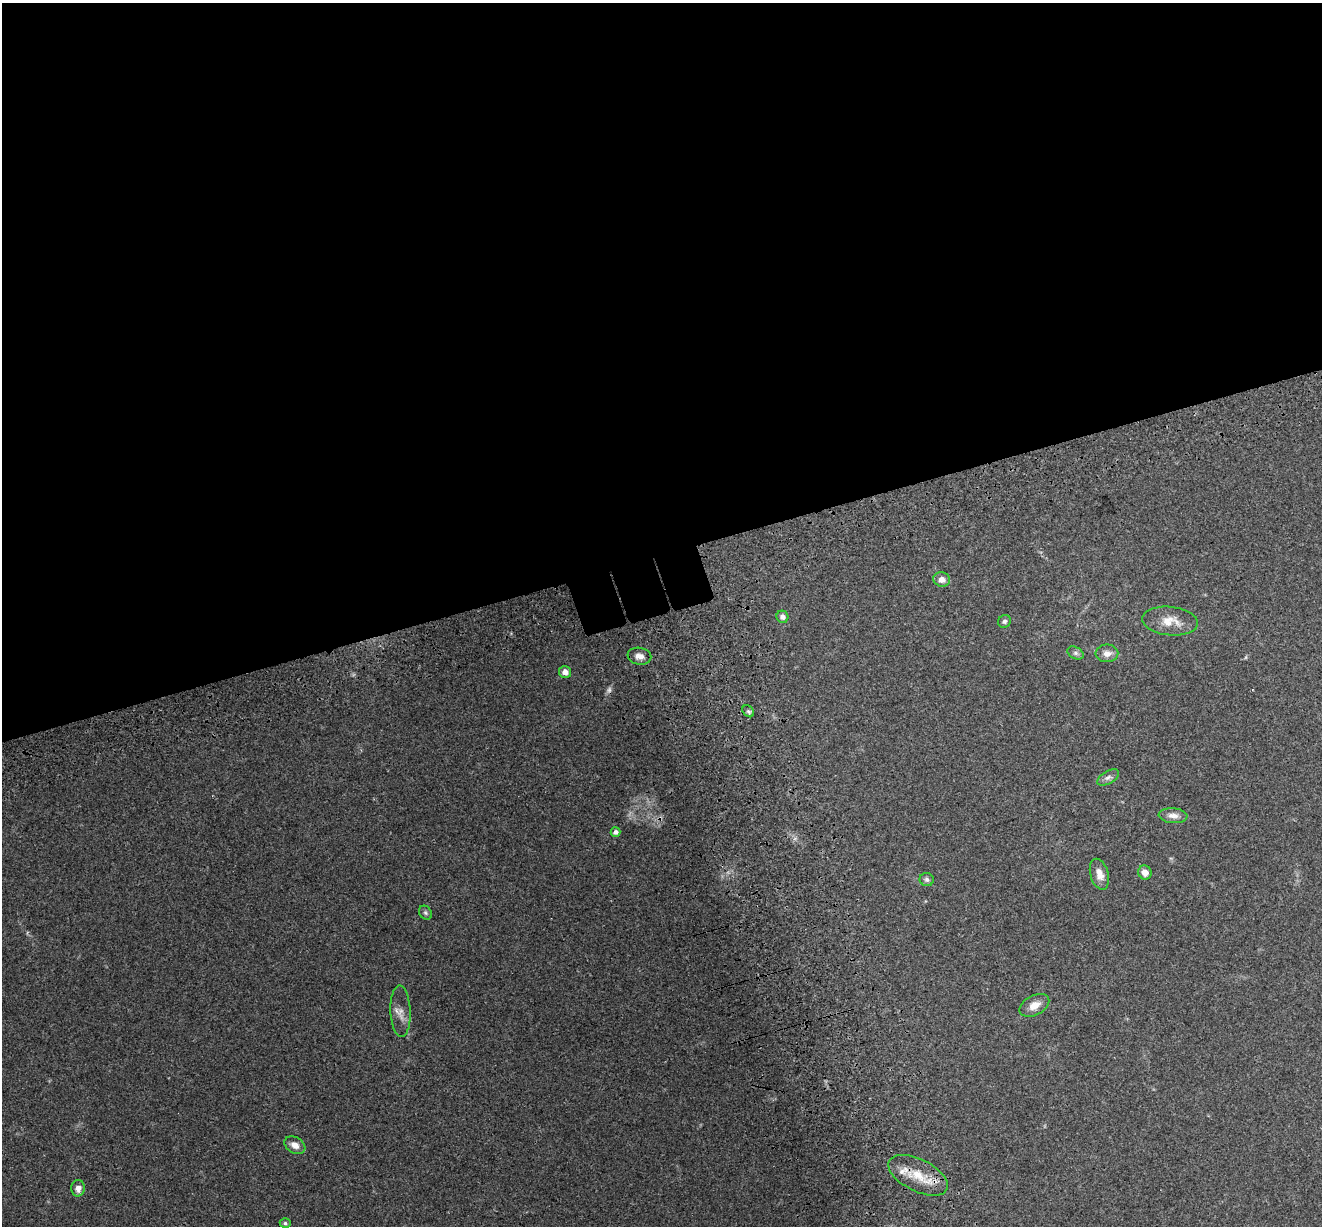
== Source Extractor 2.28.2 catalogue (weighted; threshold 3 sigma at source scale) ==
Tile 2 of 4 x 4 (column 2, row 1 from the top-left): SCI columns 1443-2762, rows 3929-5152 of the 5522 x 5357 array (HDU 1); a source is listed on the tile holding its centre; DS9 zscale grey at full resolution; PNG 1324 x 1228 px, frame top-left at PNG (2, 3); each listed source drawn as its Kron ellipse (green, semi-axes under 4 px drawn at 4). Shown black and unused: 46% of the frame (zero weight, under 3 of 4 exposures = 9% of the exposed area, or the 3 px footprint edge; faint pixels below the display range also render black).
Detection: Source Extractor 2.28.2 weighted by HDU 2 'WHT'; one run over the whole footprint, this tile lists its part. Background 0.176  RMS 0.007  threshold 0.0315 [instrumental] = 3 sigma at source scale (4.5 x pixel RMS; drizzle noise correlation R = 1.50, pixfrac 1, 0.0396/0.0396 arcsec/px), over >= 5 px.
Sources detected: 23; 1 too faint to see at this stretch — neither listed nor drawn; the other 22 listed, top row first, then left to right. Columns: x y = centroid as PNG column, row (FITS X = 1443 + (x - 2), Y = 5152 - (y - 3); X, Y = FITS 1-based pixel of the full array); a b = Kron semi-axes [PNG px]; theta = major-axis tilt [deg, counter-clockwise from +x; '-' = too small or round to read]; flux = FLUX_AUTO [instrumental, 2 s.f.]
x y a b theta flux
942 579 8 7 - 4.8
782 617 6 6 - 2.8
1004 621 7 6 - 1.8
1170 621 28 14 -6 12
1076 653 8 5 -27 2
1107 653 11 9 0 4.7
639 656 12 8 -9 4.6
565 672 6 6 - 4.7
748 711 7 5 -45 1.4
1108 777 12 6 30 2.7
1173 816 14 7 -5 4.5
615 832 5 4 - 2.7
1145 872 7 6 - 5.4
1099 874 16 9 -74 6.9
927 879 7 6 - 2.1
425 913 7 6 - 1.6
1034 1005 16 10 29 7.4
401 1011 26 10 -88 7.4
295 1145 11 7 -31 4.9
918 1175 32 16 -26 20
78 1188 8 7 - 4.4
285 1223 5 4 - 1.3
Overlapping masked pixels (flux is a lower limit): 1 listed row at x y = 918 1175